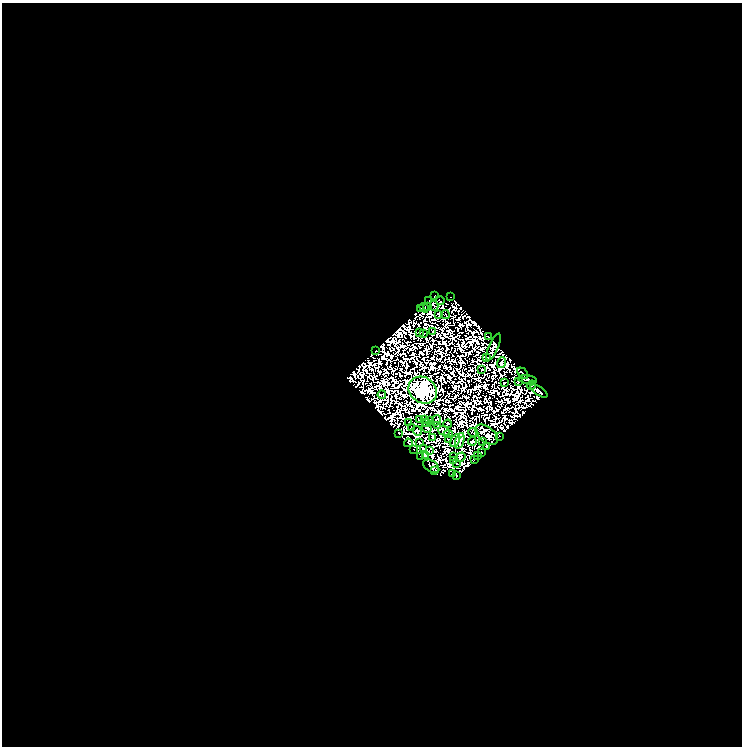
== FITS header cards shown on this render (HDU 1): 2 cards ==
NAXIS1  =                  740
NAXIS2  =                  744

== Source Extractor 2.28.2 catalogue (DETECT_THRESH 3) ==
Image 740 x 744 px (HDU 1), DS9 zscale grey, 1 PNG px = 1 image px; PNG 744 x 748 px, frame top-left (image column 1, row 744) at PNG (2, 3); each listed source drawn as its Kron ellipse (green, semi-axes under 4 px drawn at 4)
Background 0.069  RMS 9.7e-06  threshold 2.91e-05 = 3 sigma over >= 5 px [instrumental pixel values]
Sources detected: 162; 93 with non-positive FLUX_AUTO (blend fragments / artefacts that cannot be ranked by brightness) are neither listed nor drawn; the other 69 listed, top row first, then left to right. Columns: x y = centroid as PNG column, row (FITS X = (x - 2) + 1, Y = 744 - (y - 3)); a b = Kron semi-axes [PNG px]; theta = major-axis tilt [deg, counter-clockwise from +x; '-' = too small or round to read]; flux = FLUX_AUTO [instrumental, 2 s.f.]
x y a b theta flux
435 295 3 2 - 1.1
451 297 3 2 - 1
429 300 3 2 - 0.3
440 301 4 3 - 0.85
428 306 3 2 - 0.77
434 306 5 2 - 0.57
420 308 2 2 - 0.23
424 308 5 2 - 0.8
439 314 3 2 - 0.85
445 314 5 2 - 0.22
432 331 2 2 - 0.54
420 332 2 2 - 0.64
424 333 3 2 - 0.041
488 336 2 2 - 1.1
493 347 14 5 66 3.2
375 351 2 2 - 0.8
486 358 2 2 - 0.72
502 363 5 3 - 1.3
481 369 3 2 - 0.65
523 373 6 3 -47 1.8
527 380 9 4 -8 2
518 382 3 2 - 0.91
504 383 3 2 - 0.3
531 385 5 4 - 1.4
423 390 15 12 -38 1200
539 391 10 3 -34 1.1
382 395 4 2 - 0.48
425 419 3 2 - 0.37
419 420 3 2 - 0.62
430 420 3 2 - 0.49
436 420 6 2 60 0.53
409 422 2 2 - 0.14
426 423 3 2 - 0.16
448 424 4 2 - 0.61
438 425 3 2 - 0.77
412 427 4 2 - 0.099
427 428 5 2 - 0.43
417 431 5 3 - 0.27
444 431 6 4 -21 1.7
399 433 3 2 - 0.49
473 433 5 2 - 0.32
448 434 5 2 - 0.33
487 435 13 7 -39 19
500 436 2 2 - 0.37
433 438 4 3 - 0.6
448 439 2 2 - 0.25
455 441 7 3 60 0.29
460 441 8 3 72 2.3
472 441 4 3 - 0.45
483 442 2 2 - 0.74
408 443 4 3 - 0.47
419 443 4 2 - 0.2
487 446 3 2 - 0.44
413 449 2 2 - 0.23
423 449 3 2 - 1
429 451 2 2 - 0.38
481 453 4 2 - 0.32
426 456 4 2 - 0.17
478 456 3 2 - 0.11
421 457 3 2 - 0.3
454 457 2 2 - 0.71
461 457 5 3 - 0.87
453 460 4 2 - 1.2
474 460 3 2 - 0.6
457 463 2 2 - 0.76
431 466 9 5 -33 1.3
435 471 3 2 - 2.3
452 474 3 2 - 1.3
456 476 4 2 - 0.31
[93 non-positive-flux detections neither listed nor drawn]